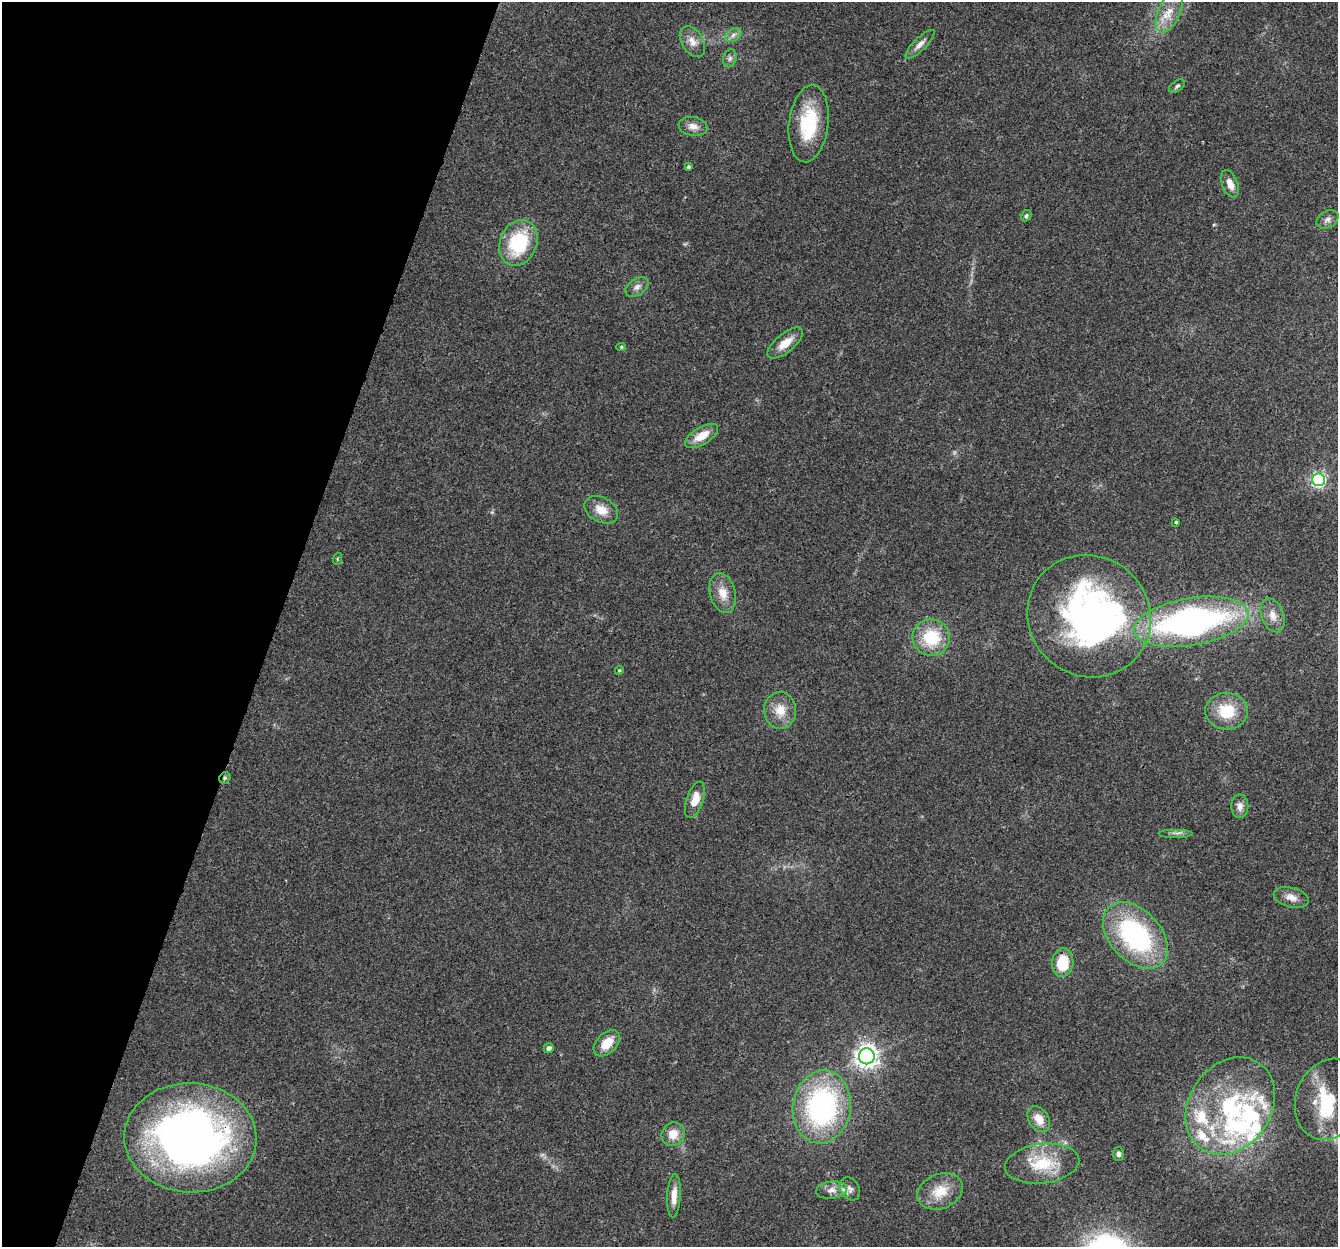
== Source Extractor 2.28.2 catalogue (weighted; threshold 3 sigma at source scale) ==
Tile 9 of 4 x 4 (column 1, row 3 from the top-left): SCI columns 30-1365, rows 1580-2824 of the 5395 x 5585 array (HDU 1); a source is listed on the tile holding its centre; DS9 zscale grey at full resolution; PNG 1340 x 1249 px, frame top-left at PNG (2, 2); each listed source drawn as its Kron ellipse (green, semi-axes under 4 px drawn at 4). Shown black and unused: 21% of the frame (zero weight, under 3 of 4 exposures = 5% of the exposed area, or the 3 px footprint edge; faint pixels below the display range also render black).
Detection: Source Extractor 2.28.2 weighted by HDU 2 'WHT'; one run over the whole footprint, this tile lists its part. Background 0.0648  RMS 0.0041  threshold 0.0185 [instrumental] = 3 sigma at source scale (4.5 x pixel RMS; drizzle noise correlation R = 1.50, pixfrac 1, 0.0396/0.0396 arcsec/px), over >= 5 px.
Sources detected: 68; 2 inside a brighter object's white glare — neither listed nor drawn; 15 inside a brighter listed object's ellipse — not listed separately; the other 51 listed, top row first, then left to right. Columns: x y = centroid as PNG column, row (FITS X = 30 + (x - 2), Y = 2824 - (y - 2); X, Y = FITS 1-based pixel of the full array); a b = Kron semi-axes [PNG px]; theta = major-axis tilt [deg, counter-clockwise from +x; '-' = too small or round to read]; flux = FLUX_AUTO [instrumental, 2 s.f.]
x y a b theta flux
1169 12 22 11 66 7.6
733 35 9 5 37 1.5
692 42 17 10 -58 4
920 44 19 6 44 2.7
730 58 9 6 74 1.3
1177 86 9 5 35 0.96
809 124 39 19 83 25
693 126 14 9 -8 3.5
688 167 3 3 - 0.7
1230 184 14 8 -69 3.8
1026 216 6 4 59 0.68
1328 219 12 8 29 1.9
518 243 24 18 67 28
637 287 13 8 33 2.1
785 343 22 9 40 6.2
621 347 5 4 - 0.61
702 436 18 8 31 7.1
1319 480 6 6 - 82
601 510 18 12 -28 6
1176 522 3 3 - 0.47
337 559 6 4 72 0.45
723 593 20 12 -76 6.2
1273 615 17 11 -70 4.3
1089 616 63 60 -41 160
1191 622 58 23 9 150
931 637 19 18 - 19
619 670 5 4 - 0.59
780 710 18 16 -87 7.4
1227 711 21 18 -1 14
225 778 6 5 - 0.78
695 800 19 8 71 6.1
1240 806 12 8 -89 2.7
1176 833 17 2 0 1.3
1291 897 18 10 -15 3.7
1135 935 39 25 -47 66
1063 963 14 11 84 13
607 1043 15 10 45 7
549 1048 5 4 - 1.6
867 1056 8 8 - 310
1329 1099 41 33 70 22
1230 1106 52 41 56 55
822 1107 37 29 81 85
1039 1119 14 10 -57 5.4
673 1134 12 11 - 5.6
190 1138 66 54 -3 250
1118 1154 7 5 -90 1.1
1042 1164 37 19 7 18
850 1189 12 9 -60 2.1
832 1190 15 8 7 3.2
940 1191 23 17 22 10
674 1196 22 6 87 4.4
Overlapping masked pixels (flux is a lower limit): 2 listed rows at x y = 225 778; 190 1138